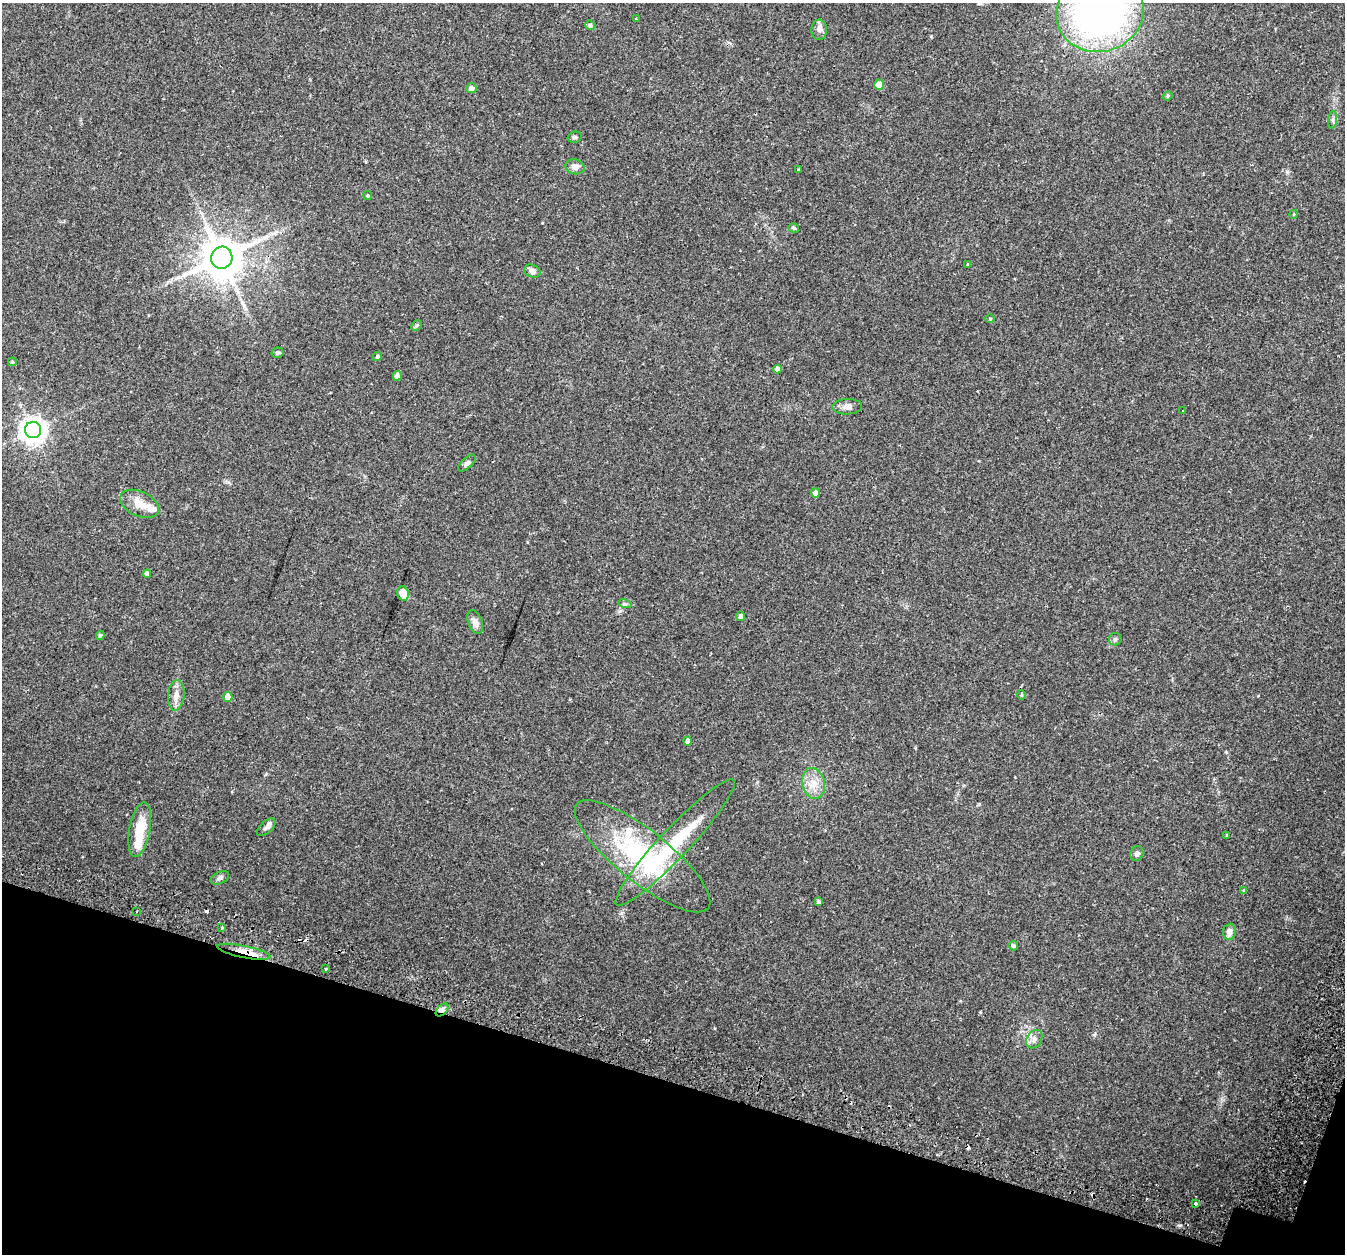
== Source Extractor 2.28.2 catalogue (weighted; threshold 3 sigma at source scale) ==
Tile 15 of 4 x 4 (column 3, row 4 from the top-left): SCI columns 2753-4095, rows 294-1545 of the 5514 x 5654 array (HDU 1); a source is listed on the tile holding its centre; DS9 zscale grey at full resolution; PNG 1347 x 1256 px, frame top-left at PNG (2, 3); each listed source drawn as its Kron ellipse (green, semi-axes under 4 px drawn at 4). Shown black and unused: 14% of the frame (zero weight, under 2 of 3 exposures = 5% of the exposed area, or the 3 px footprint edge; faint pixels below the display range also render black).
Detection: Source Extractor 2.28.2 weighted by HDU 2 'WHT'; one run over the whole footprint, this tile lists its part. Background 0.0481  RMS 0.0041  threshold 0.0184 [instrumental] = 3 sigma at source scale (4.5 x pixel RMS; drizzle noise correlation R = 1.50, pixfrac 1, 0.0396/0.0396 arcsec/px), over >= 5 px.
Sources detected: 73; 2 inside a brighter object's white glare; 7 cosmic-ray / hot-pixel residue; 2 long thin detections or spike segments (spike, bleed or trail) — neither listed nor drawn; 2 inside a brighter listed object's ellipse — not listed separately; the other 60 listed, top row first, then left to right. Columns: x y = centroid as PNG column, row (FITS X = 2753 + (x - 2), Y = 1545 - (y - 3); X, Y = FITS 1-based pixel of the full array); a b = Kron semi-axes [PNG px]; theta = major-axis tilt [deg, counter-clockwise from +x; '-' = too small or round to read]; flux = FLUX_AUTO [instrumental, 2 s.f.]
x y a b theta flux
1100 13 44 39 14 170
636 19 3 3 - 0.31
590 25 5 5 - 0.86
819 30 10 8 88 1.7
879 85 5 5 - 4.9
471 88 5 5 - 1.9
1168 96 5 4 - 0.55
1333 120 9 4 82 0.99
575 137 7 5 13 0.71
575 167 10 7 -15 2
798 170 3 3 - 0.62
368 196 4 4 - 0.51
1294 214 4 3 - 0.34
794 228 5 4 - 0.67
222 258 11 10 - 1400
967 264 3 3 - 1.1
532 271 8 6 -22 1.9
990 319 5 3 - 0.37
417 325 6 4 44 0.57
278 353 6 5 - 0.71
377 356 4 4 - 0.85
12 362 4 4 - 0.47
777 369 4 4 - 1.5
397 376 5 4 - 1.8
847 407 15 7 1 2.2
1183 410 3 2 - 0.41
33 430 8 8 - 380
467 463 11 5 43 1.2
816 493 4 4 - 1.8
140 504 20 12 -25 5.2
147 574 4 4 - 1.5
403 593 7 6 - 3.9
625 604 7 4 -18 0.66
741 616 5 4 - 1.3
475 622 12 7 -71 2.2
100 635 4 4 - 0.7
1115 639 6 6 - 0.87
176 695 15 8 85 2.9
1021 695 5 3 - 0.38
228 697 5 4 - 3.6
688 741 4 4 - 1.5
813 783 16 11 -76 5.1
266 827 11 6 42 1.5
140 830 27 10 80 10
1227 836 4 3 - 0.41
675 842 85 14 47 28
1137 854 7 6 - 1.1
642 856 84 26 -38 49
220 878 10 6 26 1.1
1244 891 3 3 - 2.2
818 901 3 3 - 0.74
137 911 3 2 - 0.82
222 928 3 2 - 0.97
1229 932 8 6 84 2.3
1013 946 5 4 - 0.91
244 952 27 6 -11 5.3
326 969 3 3 - 0.9
442 1010 7 4 45 1.3
1034 1039 10 7 58 1.9
1196 1203 3 3 - 2.7
Overlapping masked pixels (flux is a lower limit): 2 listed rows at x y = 244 952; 442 1010
Isophote crosses this tile's border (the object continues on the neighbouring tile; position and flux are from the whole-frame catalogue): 1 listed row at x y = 1100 13